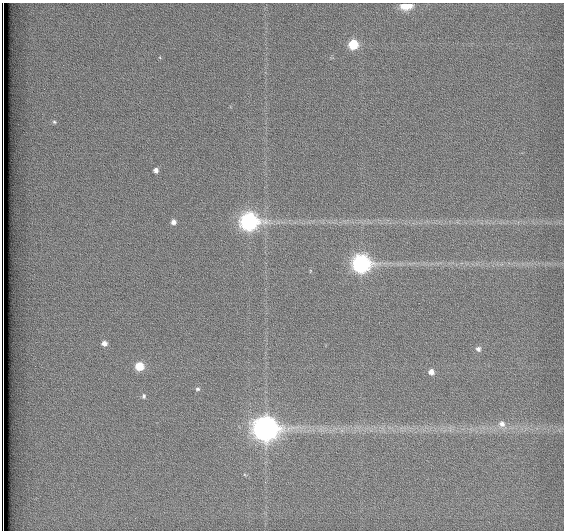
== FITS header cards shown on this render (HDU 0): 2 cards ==
NAXIS1  =                  562          / # of pixels in <axis direction>
NAXIS2  =                  528          / # of pixels in <axis direction>

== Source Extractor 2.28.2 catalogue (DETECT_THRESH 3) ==
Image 562 x 528 px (HDU 0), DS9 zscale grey, 1 PNG px = 1 image px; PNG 566 x 532 px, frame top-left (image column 1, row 528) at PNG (2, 3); no overlay
Background 1790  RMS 4.6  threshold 13.8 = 3 sigma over >= 5 px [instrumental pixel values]
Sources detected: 17; all 17 listed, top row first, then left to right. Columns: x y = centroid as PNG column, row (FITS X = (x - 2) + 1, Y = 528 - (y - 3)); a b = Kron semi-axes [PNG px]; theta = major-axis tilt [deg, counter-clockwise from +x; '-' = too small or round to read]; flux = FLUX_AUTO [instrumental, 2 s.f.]
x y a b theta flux
406 5 8 5 1 11000
353 44 6 6 - 14000
54 122 6 5 - 600
156 170 5 5 - 1300
173 222 6 5 - 1400
249 222 9 8 - 120000
361 264 9 8 - 110000
310 271 5 3 - 270
104 343 6 5 - 2000
478 349 7 6 - 1200
139 366 6 6 - 9300
431 372 6 6 - 2000
197 389 6 5 - 610
144 396 6 5 - 710
502 424 9 8 - 1800
266 429 10 9 - 340000
3 528 7 2 -90 2000
At the frame edge (FLAGS 8, measured only in part): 2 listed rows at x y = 406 5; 3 528